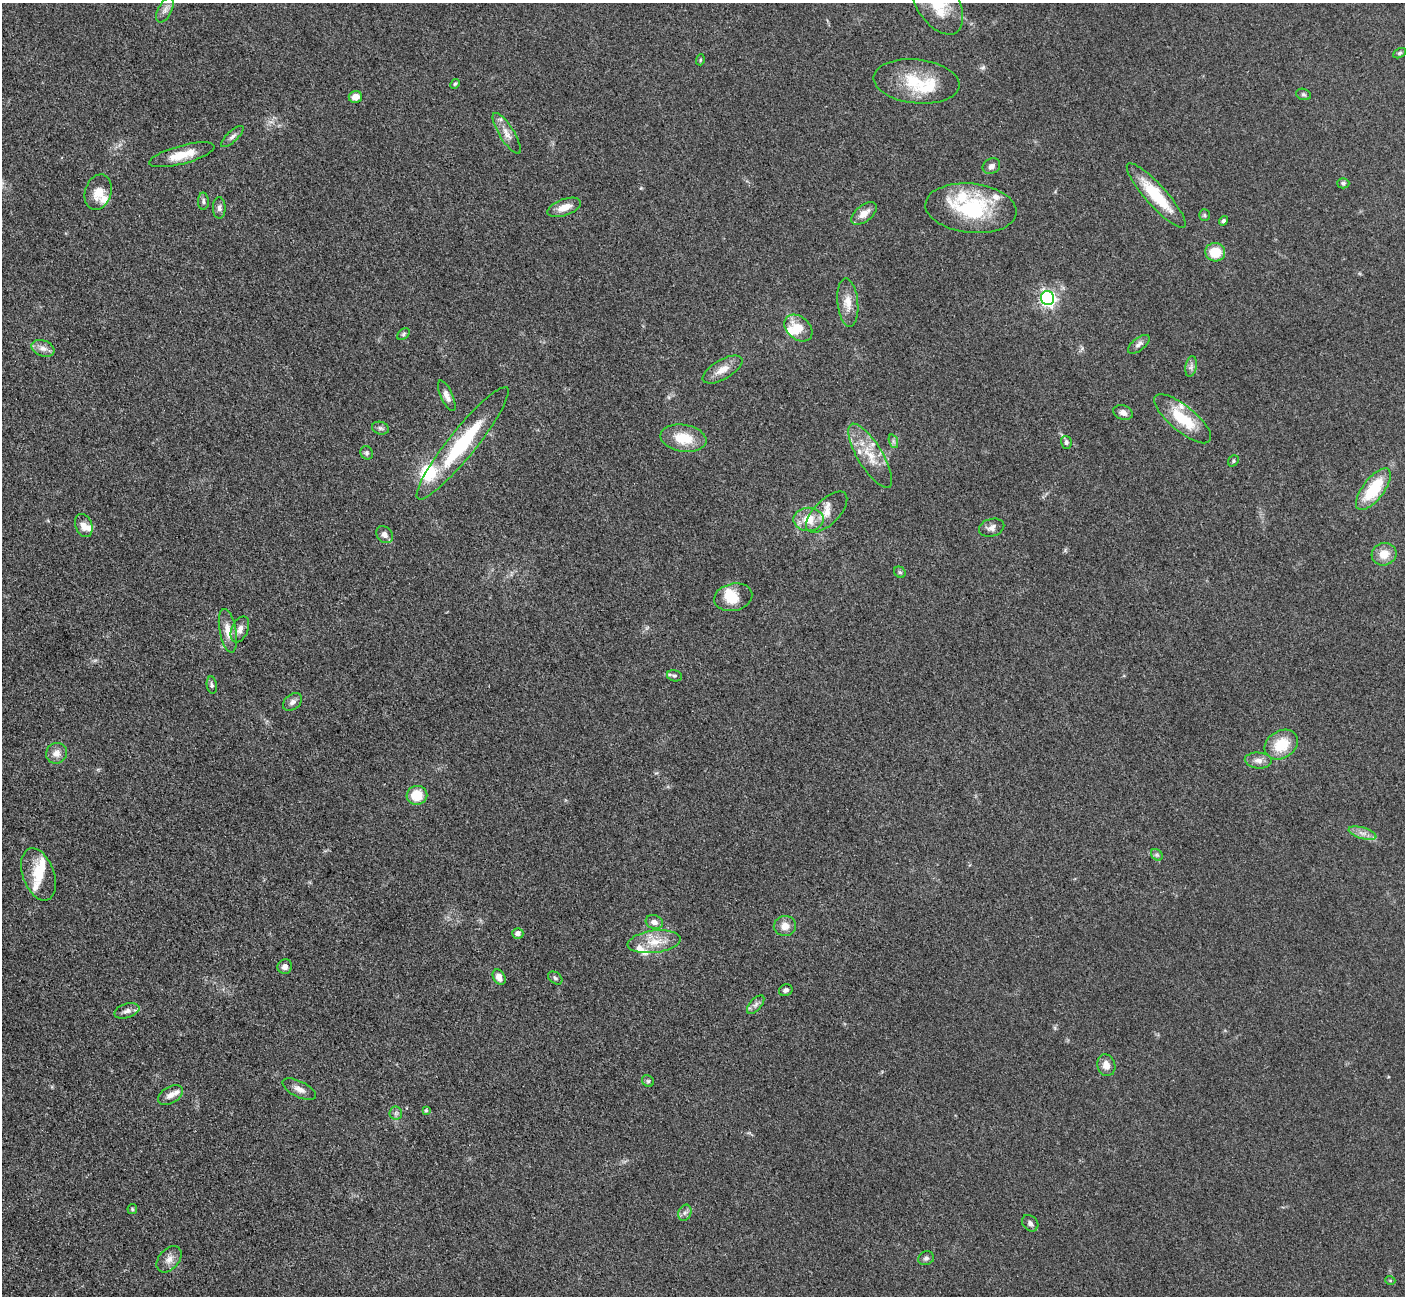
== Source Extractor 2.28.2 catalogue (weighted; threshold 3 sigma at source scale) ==
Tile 7 of 4 x 4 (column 3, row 2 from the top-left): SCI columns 2827-4229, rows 2885-4178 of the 5699 x 5661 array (HDU 1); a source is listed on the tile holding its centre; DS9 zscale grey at full resolution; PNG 1407 x 1298 px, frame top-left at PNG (2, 3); each listed source drawn as its Kron ellipse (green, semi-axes under 4 px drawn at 4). Shown black and unused: <1% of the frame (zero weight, under 3 of 5 exposures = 4% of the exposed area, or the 3 px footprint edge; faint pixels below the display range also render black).
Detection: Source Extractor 2.28.2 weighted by HDU 2 'WHT'; one run over the whole footprint, this tile lists its part. Background 0.0529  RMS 0.0055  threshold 0.0249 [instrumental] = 3 sigma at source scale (4.5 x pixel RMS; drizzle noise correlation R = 1.50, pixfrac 1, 0.05/0.05 arcsec/px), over >= 5 px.
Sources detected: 102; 3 inside a brighter object's white glare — neither listed nor drawn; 14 inside a brighter listed object's ellipse — not listed separately; the other 85 listed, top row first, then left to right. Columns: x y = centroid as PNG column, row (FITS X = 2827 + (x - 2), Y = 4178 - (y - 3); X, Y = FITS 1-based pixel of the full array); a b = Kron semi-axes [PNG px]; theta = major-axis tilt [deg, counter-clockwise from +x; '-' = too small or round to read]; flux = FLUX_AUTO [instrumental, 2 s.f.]
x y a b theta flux
937 3 36 20 -56 24
165 10 13 7 64 3
1400 53 7 4 27 0.96
700 60 5 3 - 0.59
917 81 43 22 -6 25
455 84 5 4 - 0.74
1303 94 7 5 -17 1.2
355 97 7 6 - 4.6
507 133 24 7 -58 5.1
232 136 14 5 42 2.1
182 155 33 9 15 11
991 166 9 7 32 2.4
1343 183 6 5 - 1.1
98 192 18 13 72 8.1
1156 195 42 10 -48 23
203 201 8 5 -88 1.4
564 207 17 8 20 6.1
219 208 11 6 90 2.1
971 208 46 24 -6 50
864 213 15 8 38 5.4
1204 215 6 5 - 0.91
1224 221 5 4 - 1.2
1215 252 10 9 - 13
1048 298 7 6 - 160
848 303 24 10 -84 7.2
798 328 16 11 -40 11
403 334 7 5 42 1
1139 344 13 6 38 2.3
43 348 12 8 -21 3.6
1191 366 10 5 79 1.9
722 370 22 9 30 6.8
447 396 16 6 -65 3
1123 412 10 7 -22 3
1183 419 35 13 -39 21
380 428 8 6 -16 1.4
683 438 23 13 -9 15
893 441 7 4 -72 1.2
1066 442 6 5 - 1.5
463 443 71 13 51 44
367 453 7 6 - 1.4
870 456 37 12 -59 14
1233 461 6 5 - 0.89
1373 489 25 10 53 25
827 512 26 12 45 8.2
808 519 15 11 0 11
84 525 12 8 -69 3.9
992 528 13 8 16 3
385 535 9 7 -44 2.9
1384 554 12 11 - 7.5
900 572 6 5 - 0.99
733 597 19 13 13 11
240 629 13 8 66 3.7
228 631 22 8 -79 6.7
674 676 8 5 -15 1.2
212 685 9 5 -82 1.4
292 702 11 7 36 2.5
1281 745 18 13 31 16
56 753 11 10 - 4.1
1258 760 13 8 -5 3.5
417 795 10 9 - 13
1363 833 14 5 -16 3.4
1157 855 6 5 - 1.2
39 874 27 15 -70 13
654 922 9 7 -18 3.1
785 926 11 10 - 4.8
518 933 5 5 - 2.9
654 942 27 11 7 11
285 967 7 7 - 2.6
499 977 8 5 -61 4.1
555 978 8 5 -36 1.2
786 990 7 5 22 1.6
756 1005 11 6 49 2.1
127 1011 13 7 17 2.7
1106 1065 11 9 -71 4.9
648 1081 6 5 - 1
299 1089 18 8 -26 4
170 1095 13 8 31 3.7
426 1110 4 3 - 0.91
396 1113 6 6 - 1.5
132 1209 5 5 - 0.83
685 1213 8 6 68 2
1030 1223 9 7 -47 1.9
926 1258 8 6 23 1.6
169 1259 15 10 49 4.1
1390 1280 5 3 - 0.49
Isophote crosses this tile's border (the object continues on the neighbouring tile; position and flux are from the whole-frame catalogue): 1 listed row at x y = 937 3